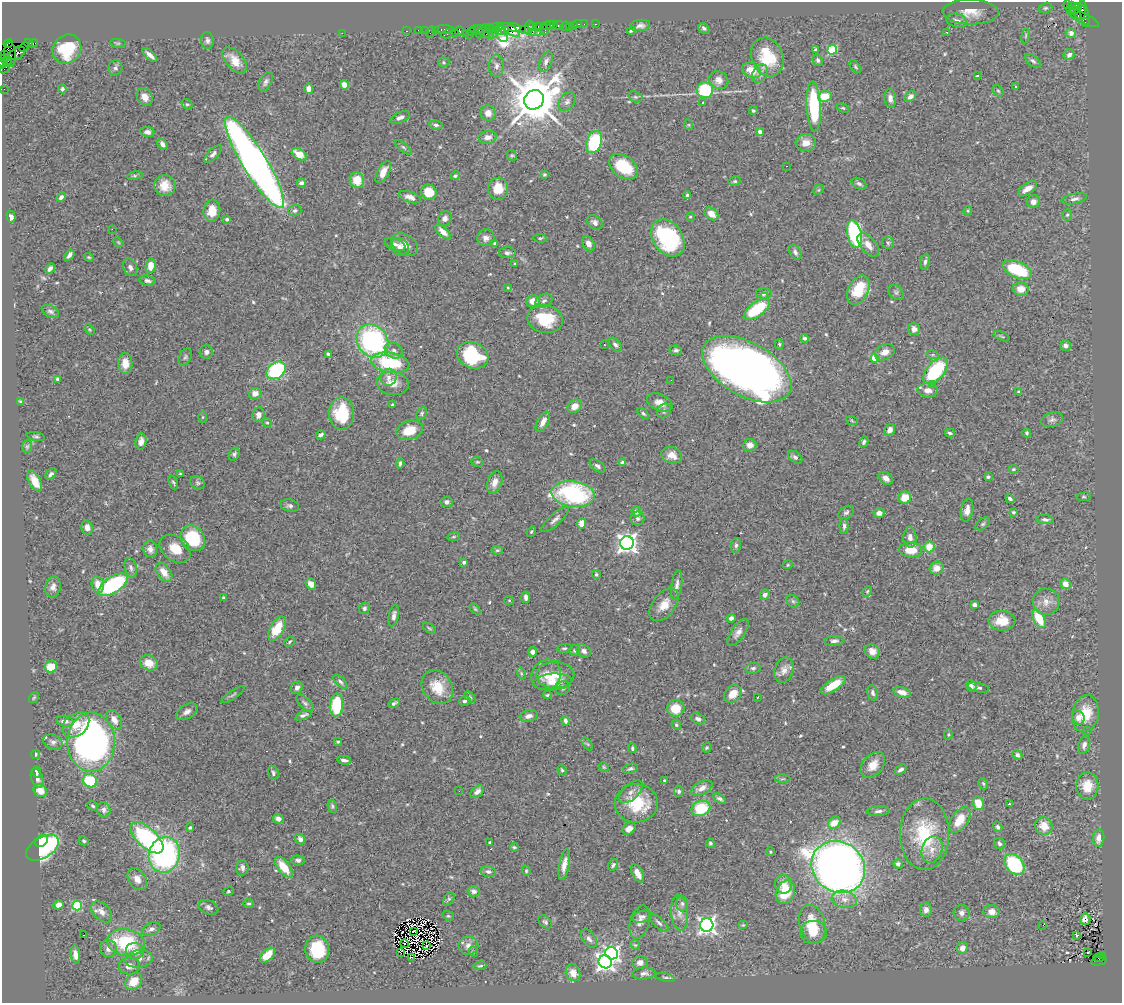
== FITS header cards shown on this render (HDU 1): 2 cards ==
NAXIS1  =                 1120
NAXIS2  =                 1001

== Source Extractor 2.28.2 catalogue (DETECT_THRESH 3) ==
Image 1120 x 1001 px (HDU 1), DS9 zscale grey, 1 PNG px = 1 image px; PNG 1124 x 1005 px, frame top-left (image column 1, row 1001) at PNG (2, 2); each listed source drawn as its Kron ellipse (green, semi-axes under 4 px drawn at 4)
Background 1.33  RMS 0.045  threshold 0.135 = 3 sigma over >= 5 px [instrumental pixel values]
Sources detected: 571; of the 571, the 500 brightest by FLUX_AUTO listed and drawn (71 fainter detections omitted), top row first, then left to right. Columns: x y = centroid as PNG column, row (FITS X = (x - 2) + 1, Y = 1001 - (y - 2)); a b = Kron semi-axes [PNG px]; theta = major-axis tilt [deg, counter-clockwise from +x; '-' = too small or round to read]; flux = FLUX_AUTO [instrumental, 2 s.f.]
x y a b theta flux
1067 5 3 2 - 310
1071 5 4 3 - 34
1045 8 7 5 15 5.2
1076 9 7 4 41 500
1070 10 2 2 - 16
971 12 28 12 -1 51
1080 12 8 5 77 760
1084 13 13 3 -79 400
1083 18 17 5 -26 340
957 21 10 7 -12 14
1085 23 3 2 - 60
578 24 4 2 - 63
584 24 2 2 - 35
596 24 3 2 - 28
550 25 4 3 - 77
554 25 2 2 - 82
559 25 5 3 - 77
574 25 3 3 - 100
640 25 10 5 7 12
533 26 4 3 - 130
538 26 3 2 - 69
546 26 2 2 - 90
565 26 5 2 - 28
496 27 7 2 7 280
514 27 7 3 -14 310
529 27 7 3 82 110
569 27 2 2 - 16
485 28 5 3 - 120
490 28 4 3 - 40
704 28 6 4 -40 6.5
444 29 10 3 -1 190
474 29 4 2 - 55
524 29 3 2 - 83
544 29 5 3 - 100
418 30 2 2 - 40
425 30 2 2 - 26
435 30 3 3 - 83
501 30 5 4 - 450
511 30 10 4 -37 270
407 31 3 2 - 49
459 31 5 4 - 260
505 31 4 3 - 130
631 31 5 3 - 5.1
430 32 6 2 72 190
471 32 3 2 - 45
478 32 7 3 -75 310
484 32 11 4 -29 470
494 32 7 2 56 130
342 33 2 2 - 30
455 33 3 3 - 73
465 33 2 2 - 70
501 33 9 5 -63 490
532 33 3 2 - 150
538 33 3 2 - 170
947 33 3 2 - 4.8
1071 33 5 5 - 16
447 34 6 3 26 91
469 35 2 2 - 23
1026 36 7 3 81 4.2
207 40 8 6 -84 9.6
8 43 5 2 - 35
28 43 4 2 - 38
34 43 4 3 - 57
118 43 8 4 -8 4.3
24 47 5 2 - 61
67 49 15 13 51 140
815 50 4 3 - 4.4
832 50 5 4 - 210
17 53 8 5 33 490
10 54 13 6 -87 540
5 55 3 2 - 61
150 55 9 3 -42 15
1069 55 6 5 - 12
767 57 20 15 -68 110
4 59 4 2 - 92
235 60 16 8 -48 42
818 60 6 5 - 6.2
8 61 5 3 - 140
1033 61 9 5 -41 8.2
443 62 6 4 -3 4.2
546 62 11 6 68 16
3 63 5 2 - 130
496 66 11 7 89 14
855 67 7 4 -53 4.4
5 68 5 2 - 38
115 68 8 7 - 8.9
751 70 9 7 -30 44
760 74 10 7 57 16
978 76 3 3 - 4.4
719 80 10 8 -31 21
266 82 10 6 64 9.9
344 85 5 4 - 20
1015 86 3 3 - 5
4 89 2 2 - 16
62 89 4 4 - 8.4
309 89 5 4 - 15
705 90 8 8 - 170
998 91 6 5 - 4.9
825 96 7 5 8 63
910 96 6 4 40 10
145 97 9 7 -57 24
635 97 7 5 -20 6
890 98 9 6 -85 14
534 100 10 9 - 16000
567 101 10 7 52 12
702 103 3 3 - 13
187 104 6 5 - 4.3
814 107 25 7 -87 210
843 108 6 4 -24 3.8
753 111 4 4 - 3.9
488 113 8 7 - 20
400 117 10 5 23 13
436 125 7 4 -9 7
689 125 5 3 - 3.4
147 132 7 5 -11 12
760 132 4 4 - 13
488 137 9 6 8 18
594 142 11 7 71 240
806 143 10 8 5 25
162 144 6 4 -55 12
403 147 10 4 -40 6.5
213 154 11 5 45 12
299 154 8 5 -33 38
512 155 5 4 - 3.9
254 162 53 12 -59 2300
786 166 3 2 - 6.5
623 167 16 10 -33 130
383 172 12 5 61 29
544 174 3 3 - 4.2
135 176 8 4 8 5.3
455 176 5 4 - 4.7
357 180 8 7 - 57
735 181 6 4 12 5.2
301 183 4 4 - 8.9
859 184 8 5 -26 8.1
165 186 11 10 - 40
498 189 11 10 - 55
1028 189 11 5 35 24
818 190 6 4 43 3.7
429 192 8 7 - 63
687 195 4 4 - 3.9
61 197 5 4 - 8.8
410 197 11 5 -19 17
1074 199 13 5 12 12
1033 202 7 6 - 16
295 210 6 5 - 7.3
212 211 11 8 83 51
968 211 4 3 - 3.8
712 214 7 5 -38 32
1067 215 6 5 - 4.5
11 217 6 4 -76 13
690 217 4 3 - 3.9
445 218 7 6 - 14
227 219 4 3 - 6.6
595 222 8 6 -41 11
112 229 2 2 - 39
443 232 10 4 -44 20
854 234 14 7 -78 390
486 238 9 8 - 16
540 238 6 4 -6 4.2
668 238 20 14 -54 320
118 242 5 4 - 3.4
495 243 3 3 - 5.3
888 243 6 6 - 5.6
395 244 11 5 -20 9.7
588 244 8 5 -63 15
405 245 14 10 -32 25
868 245 14 7 -49 29
400 247 10 8 -36 15
795 252 8 5 -58 9
507 253 8 5 1 8.5
69 255 6 3 54 11
89 257 5 3 - 3.9
925 262 8 5 81 8.3
514 264 3 3 - 7.5
151 266 7 5 86 40
130 267 9 6 -67 11
50 269 5 3 - 11
1017 270 15 8 -23 160
147 281 8 5 -11 9.6
508 288 3 3 - 3.7
1021 289 8 7 - 29
858 290 15 10 62 100
896 292 8 6 -45 7.5
764 294 8 6 0 11
764 297 3 3 - 9.2
533 301 6 6 - 30
544 301 9 6 29 12
757 309 15 7 36 160
50 311 9 5 -27 8.2
545 319 18 13 -11 120
914 329 6 5 - 17
89 330 6 4 -45 3.5
1002 336 8 3 -23 4
805 338 4 4 - 7.1
373 341 17 14 -54 510
604 344 3 2 - 4.9
779 344 5 4 - 4.2
615 345 8 5 -48 8.1
1065 345 5 5 - 10
394 350 10 7 -31 13
676 350 6 5 - 6.8
206 352 7 6 - 9.6
885 352 10 7 27 23
328 354 4 3 - 5.4
472 355 16 13 -23 220
933 355 6 4 -17 4.9
185 357 9 6 62 6.7
875 358 4 4 - 97
125 363 10 7 -88 33
390 363 19 10 -9 190
747 369 49 26 -29 3100
276 370 10 7 37 300
935 371 16 8 49 260
389 377 8 8 - 15
57 379 4 3 - 6.3
671 380 2 2 - 6.4
393 383 16 12 -4 39
933 385 3 3 - 4.1
928 390 10 7 -4 21
1018 392 3 3 - 4.4
255 393 6 5 - 24
21 402 4 3 - 4.9
660 402 13 8 -25 24
392 405 3 3 - 5.9
574 406 7 6 - 30
664 411 8 6 46 8.9
342 413 16 12 89 120
422 413 7 5 63 5.3
643 414 7 4 -44 5.4
258 415 7 6 - 14
203 417 6 4 90 3.4
1052 420 11 7 16 10
852 421 6 4 -20 3.4
543 422 11 5 61 22
267 423 5 4 - 3.6
410 430 13 9 18 59
890 430 6 5 - 16
950 433 5 3 - 5.7
1027 433 4 3 - 4.9
321 435 5 3 - 7.8
36 436 9 3 -10 4.6
141 441 8 5 80 16
864 442 5 4 - 6.3
750 445 6 6 - 18
27 446 6 5 - 4.2
234 454 7 5 58 6.5
672 455 10 8 -20 28
795 457 8 5 -38 9.3
477 462 6 4 -17 4.4
400 463 5 3 - 5.5
623 463 4 3 - 22
597 466 9 5 -37 8.8
1013 469 5 4 - 4.6
51 474 6 4 48 7.2
180 474 4 3 - 3.5
988 477 4 3 - 4.8
886 478 8 5 -40 16
35 481 11 5 -62 34
173 482 7 4 -67 4.4
495 482 11 7 70 25
198 483 7 6 - 6.6
573 494 22 12 -7 420
1084 497 7 3 7 4.2
905 498 6 6 - 51
1010 499 5 3 - 7.7
446 502 6 5 - 12
290 506 9 6 -12 8.6
967 510 11 6 80 20
636 512 5 4 - 12
846 512 8 5 34 7.4
1013 512 4 3 - 4.2
879 513 5 5 - 13
555 519 17 6 42 14
638 519 7 7 - 8.8
1045 520 8 4 -7 7.8
582 523 5 4 - 30
983 524 8 5 37 5.8
844 526 8 4 90 7.6
87 527 7 5 -78 15
531 532 5 3 - 3.3
454 537 6 3 9 3.9
910 537 10 6 -89 16
193 538 14 11 -53 140
627 543 7 7 - 1700
736 545 7 5 79 6.9
929 547 6 5 - 42
150 549 8 7 - 15
175 549 17 12 -37 53
497 550 5 4 - 4.6
911 550 11 7 -4 53
464 562 4 3 - 9.4
788 565 5 4 - 3.6
131 568 10 5 -75 9.1
937 568 7 6 - 30
164 572 10 6 -52 33
596 574 5 4 - 5
98 584 9 6 -79 31
311 584 6 5 - 19
1065 584 6 5 - 25
113 585 17 8 33 370
677 585 14 5 81 16
53 587 10 7 76 17
867 591 5 4 - 4.1
765 595 5 4 - 12
224 597 4 3 - 3.7
526 597 6 4 -85 11
509 600 5 4 - 3.5
793 601 7 5 -44 7.2
1046 602 13 13 - 28
664 605 19 11 52 43
974 605 4 4 - 8.4
364 608 6 5 - 7.4
475 609 6 4 -45 3.9
394 616 11 5 78 13
731 618 4 4 - 8.7
1039 619 10 5 -62 84
1002 621 13 10 -2 54
429 628 7 3 -35 4.1
277 629 13 7 61 79
738 632 16 7 55 18
834 641 10 5 4 9.2
290 642 6 3 45 4.1
564 648 7 4 10 4.5
575 650 5 5 - 5
584 651 7 6 - 11
872 651 8 7 - 20
533 652 5 4 - 11
149 663 9 7 -23 38
51 667 6 6 - 59
753 668 7 5 10 7.5
784 670 13 9 71 22
521 673 6 4 -72 4.2
546 675 16 14 56 38
555 675 19 13 1 51
340 682 9 4 -45 6.8
552 682 19 8 5 33
833 685 14 6 33 57
971 686 6 5 - 9.9
437 687 18 14 -54 70
297 688 6 5 - 11
563 688 8 6 44 9.6
978 688 11 4 -12 7.9
902 692 8 5 -18 25
873 693 8 5 -77 7.9
733 694 10 7 50 41
233 695 13 3 34 5.6
547 695 4 3 - 3.9
470 697 6 4 -46 4.4
757 697 3 2 - 5.7
34 698 6 4 54 3.8
465 701 6 4 13 7.7
305 703 11 5 -45 8
394 703 6 3 28 7.8
336 705 11 6 86 140
676 708 9 8 - 60
187 712 11 7 32 15
1085 714 19 13 78 67
303 715 9 4 22 9.1
529 716 9 5 12 16
1078 718 7 6 - 23
698 719 7 5 -23 13
114 720 11 7 -58 24
65 721 8 5 -7 12
565 721 5 3 - 7.2
76 725 15 11 39 41
676 725 5 4 - 4.4
1088 730 2 2 - 4.4
948 734 5 4 - 3.9
53 742 10 7 -23 11
91 742 30 24 90 990
338 742 4 3 - 4.3
587 744 7 4 -52 4.4
1084 745 9 5 71 13
632 748 5 3 - 4.9
707 748 5 4 - 3.9
36 754 4 3 - 3.6
1017 755 5 4 - 8.6
344 760 7 3 -10 9
873 765 15 10 49 39
604 767 5 4 - 4.1
630 769 8 4 16 6.5
562 770 5 4 - 4.6
901 770 6 4 35 10
37 772 6 3 -78 9.4
273 773 7 5 -82 6.6
37 778 10 5 -70 15
782 779 8 4 1 4.8
665 780 3 3 - 3.8
90 781 7 6 - 150
983 784 6 4 -67 4.6
1087 786 13 11 87 59
702 788 11 6 28 23
40 791 7 6 - 36
459 791 2 2 - 6.1
679 791 6 4 -78 6.5
477 792 8 5 40 15
631 792 14 7 42 18
720 799 7 4 -34 8.7
636 803 21 19 3 130
978 803 7 5 -76 60
1009 804 4 3 - 5.6
93 806 6 4 -40 4.1
332 806 7 4 -81 5.1
701 808 10 7 19 130
104 810 8 6 -70 12
878 811 11 5 4 9.5
278 819 5 4 - 14
960 820 14 8 56 64
834 823 7 5 37 42
1044 826 9 8 - 42
190 827 4 3 - 4.6
998 827 5 4 - 6.7
629 829 7 5 39 20
925 834 36 24 89 200
147 838 20 10 -42 430
1099 838 9 5 84 22
300 839 5 4 - 12
41 841 7 5 33 67
84 841 5 4 - 4.9
490 842 3 3 - 3.5
710 843 4 4 - 5.1
1000 844 6 5 - 7.9
514 847 4 3 - 3.9
42 848 18 10 31 380
932 849 13 10 71 32
770 852 4 3 - 3.7
164 855 18 15 73 580
298 860 7 5 -6 7.8
898 864 4 4 - 9.1
1014 864 12 8 -47 270
564 865 16 5 79 26
613 865 6 4 59 6.3
284 867 12 6 -52 62
838 867 28 24 -38 3200
242 868 7 6 - 11
526 871 5 4 - 3.5
488 872 8 5 -11 8.9
638 873 10 5 -61 29
137 879 12 8 -57 23
783 884 9 8 - 23
228 891 5 4 - 4.8
474 891 6 5 - 9.3
785 892 12 9 67 110
449 899 7 4 57 5.6
844 899 12 8 -11 24
249 903 5 4 - 4.5
682 904 8 6 -87 8.2
58 905 5 4 - 19
77 905 5 5 - 240
209 907 10 7 -20 11
926 910 7 6 - 13
992 911 8 6 -5 21
102 912 13 8 -45 22
680 913 18 8 -85 26
962 913 8 8 - 11
448 916 6 4 -19 3.9
642 917 10 5 14 10
1085 919 6 5 - 26
545 922 7 5 -46 6.9
640 922 17 9 74 23
659 923 12 5 -42 9
812 924 19 13 -74 85
707 925 7 6 - 1100
743 925 5 4 - 3.8
1043 925 3 2 - 4.8
151 929 10 6 26 12
413 931 4 2 - 7
814 932 13 11 4 42
84 935 3 2 - 4.2
1076 935 3 3 - 3.6
589 939 10 6 -54 12
126 942 19 13 -9 200
404 944 4 2 - 3.7
635 945 5 4 - 3.6
427 946 3 2 - 3.4
468 946 10 9 - 18
108 948 9 8 - 20
962 948 6 5 - 22
317 949 14 12 -84 130
135 951 9 8 - 23
400 952 3 2 - 8.3
473 952 5 4 - 4.4
612 953 6 6 - 730
1088 953 3 2 - 4.7
75 954 9 4 -84 23
267 955 9 5 45 52
1102 955 3 2 - 170
411 957 3 2 - 4.8
1099 957 6 3 -1 110
139 959 14 9 9 24
1099 961 8 3 11 300
605 962 7 6 - 1500
640 962 7 6 - 17
129 966 10 8 1 23
480 966 6 3 11 4.1
573 973 9 7 -61 30
644 973 12 6 4 13
665 977 9 3 -13 5.3
134 981 9 7 48 57
At the frame edge (FLAGS 8, measured only in part): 1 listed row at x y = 3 63
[71 fainter detections neither listed nor drawn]